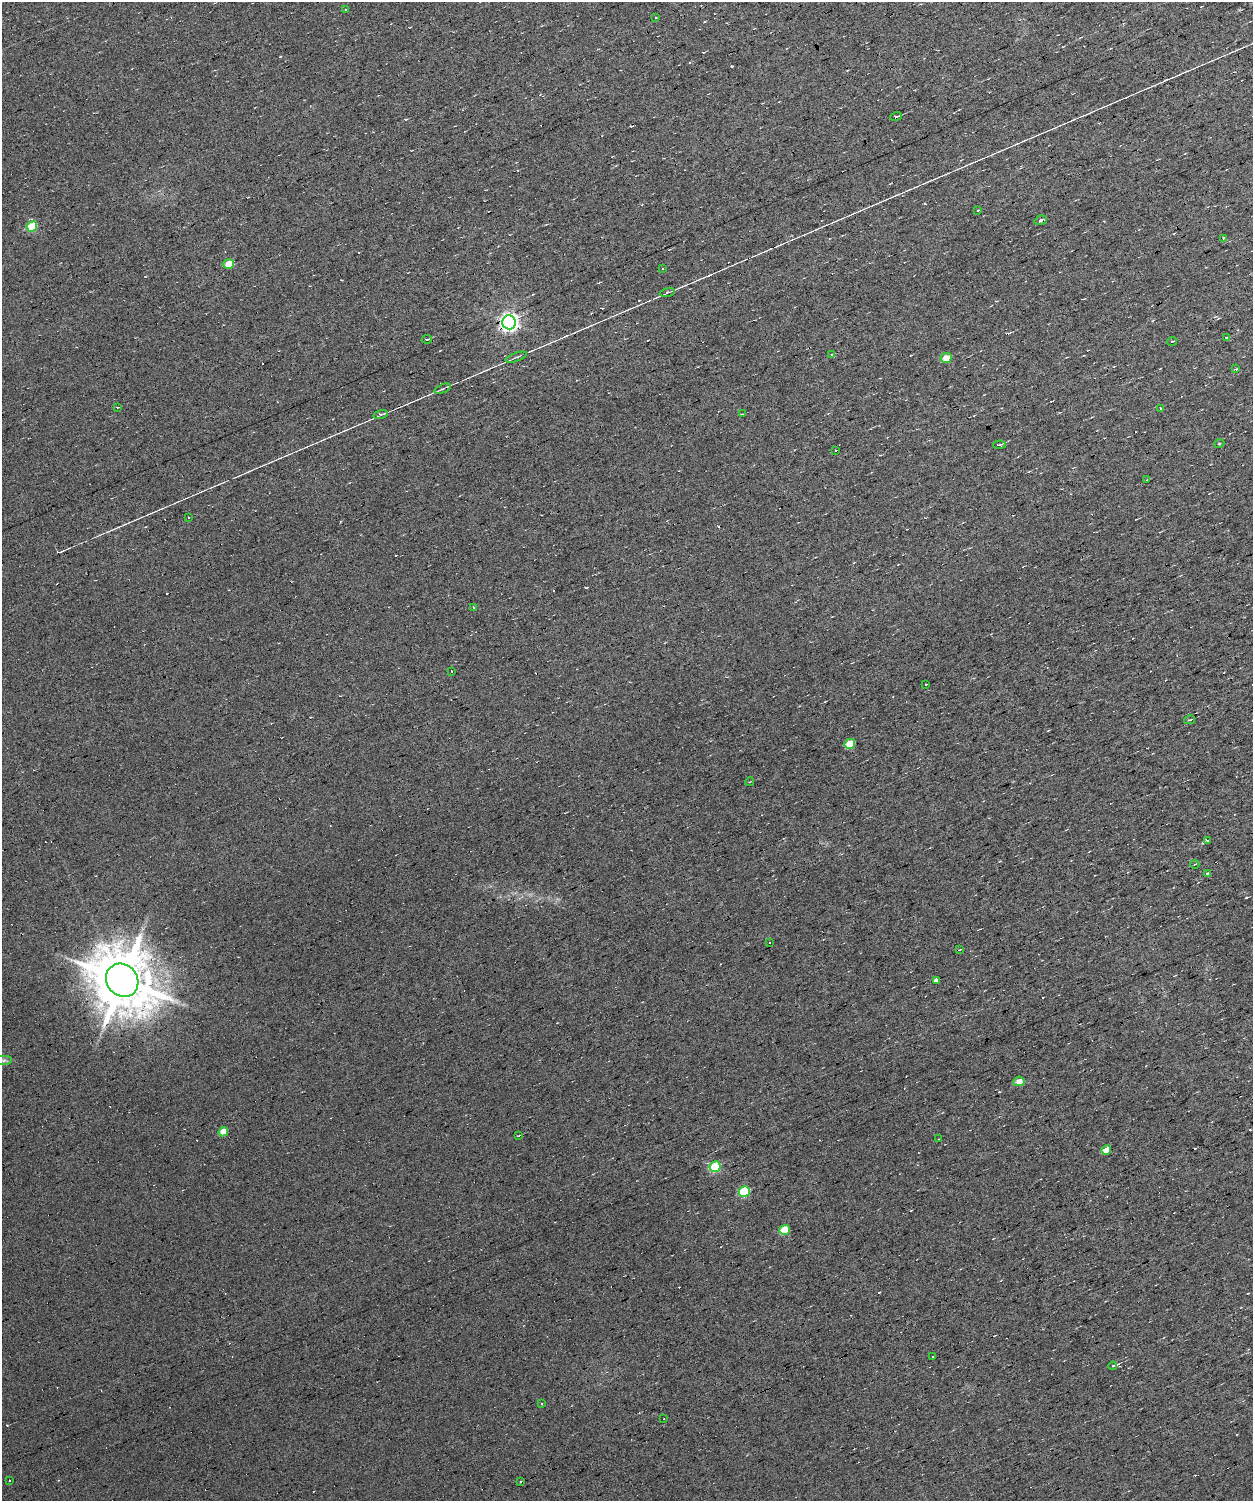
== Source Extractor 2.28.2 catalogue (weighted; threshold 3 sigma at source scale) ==
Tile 5 of 3 x 3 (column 2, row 2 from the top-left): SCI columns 1252-2502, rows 1587-3085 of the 3753 x 4701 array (HDU 1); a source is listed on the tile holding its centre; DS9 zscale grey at full resolution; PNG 1255 x 1503 px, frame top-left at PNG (2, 2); each listed source drawn as its Kron ellipse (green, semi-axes under 4 px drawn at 4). Shown black and unused: <1% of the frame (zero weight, under 7 of 13 exposures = <1% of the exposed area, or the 3 px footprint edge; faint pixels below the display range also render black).
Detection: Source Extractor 2.28.2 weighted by HDU 2 'WHT'; one run over the whole footprint, this tile lists its part. Background 0.0151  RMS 0.0061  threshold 0.0249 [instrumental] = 3 sigma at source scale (4.09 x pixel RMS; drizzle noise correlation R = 1.36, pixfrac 0.8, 0.0396/0.0396 arcsec/px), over >= 5 px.
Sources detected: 90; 34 cosmic-ray / hot-pixel residue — neither listed nor drawn; the other 56 listed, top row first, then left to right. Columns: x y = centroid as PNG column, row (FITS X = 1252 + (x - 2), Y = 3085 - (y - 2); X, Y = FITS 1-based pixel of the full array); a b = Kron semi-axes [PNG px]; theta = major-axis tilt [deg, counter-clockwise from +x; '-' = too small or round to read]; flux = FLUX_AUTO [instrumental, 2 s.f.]
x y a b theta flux
345 9 3 2 - 0.54
655 17 3 3 - 0.96
896 117 6 3 18 2
977 210 3 3 - 0.79
1041 220 6 4 20 0.98
32 226 5 5 - 20
1223 238 3 3 - 4.3
229 264 5 5 - 11
663 269 3 3 - 1.7
667 292 7 3 13 0.8
509 322 7 7 - 220
1227 338 3 2 - 0.47
427 339 5 2 - 0.77
1172 341 5 2 - 0.59
832 354 3 3 - 2.2
516 357 11 3 20 1
946 358 6 5 - 6.3
1236 369 3 3 - 0.67
443 389 8 2 21 0.78
117 407 4 2 - 0.42
1161 409 3 3 - 0.94
380 414 7 4 17 0.97
742 414 3 2 - 0.37
1219 444 5 3 - 0.47
999 445 6 3 1 1.2
835 450 3 3 - 0.68
1147 480 4 3 - 0.5
189 518 3 3 - 1.2
473 607 3 3 - 0.38
451 671 3 2 - 0.32
926 685 3 3 - 2
1190 720 5 3 - 0.95
850 744 5 5 - 12
749 782 4 3 - 0.53
1208 840 3 3 - 3.6
1195 864 4 3 - 0.41
1208 874 3 3 - 5.1
770 943 2 2 - 0.43
959 950 3 3 - 0.5
122 980 17 15 -49 3600
937 980 3 3 - 46
4 1060 8 4 0 1.6
1019 1081 5 5 - 4.6
223 1132 5 4 - 6.9
518 1136 3 2 - 0.43
939 1139 3 2 - 0.42
1106 1150 5 4 - 6.5
715 1167 5 5 - 33
744 1191 5 5 - 30
785 1230 5 5 - 14
933 1357 3 2 - 0.61
1113 1366 4 3 - 4.2
541 1403 3 2 - 0.89
664 1419 2 2 - 0.64
10 1480 2 2 - 0.41
521 1481 3 2 - 0.53
Overlapping masked pixels (flux is a lower limit): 1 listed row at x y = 509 322
Unlisted compact peaks at least as high as the median listed source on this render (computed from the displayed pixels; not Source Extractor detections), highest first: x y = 879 1292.